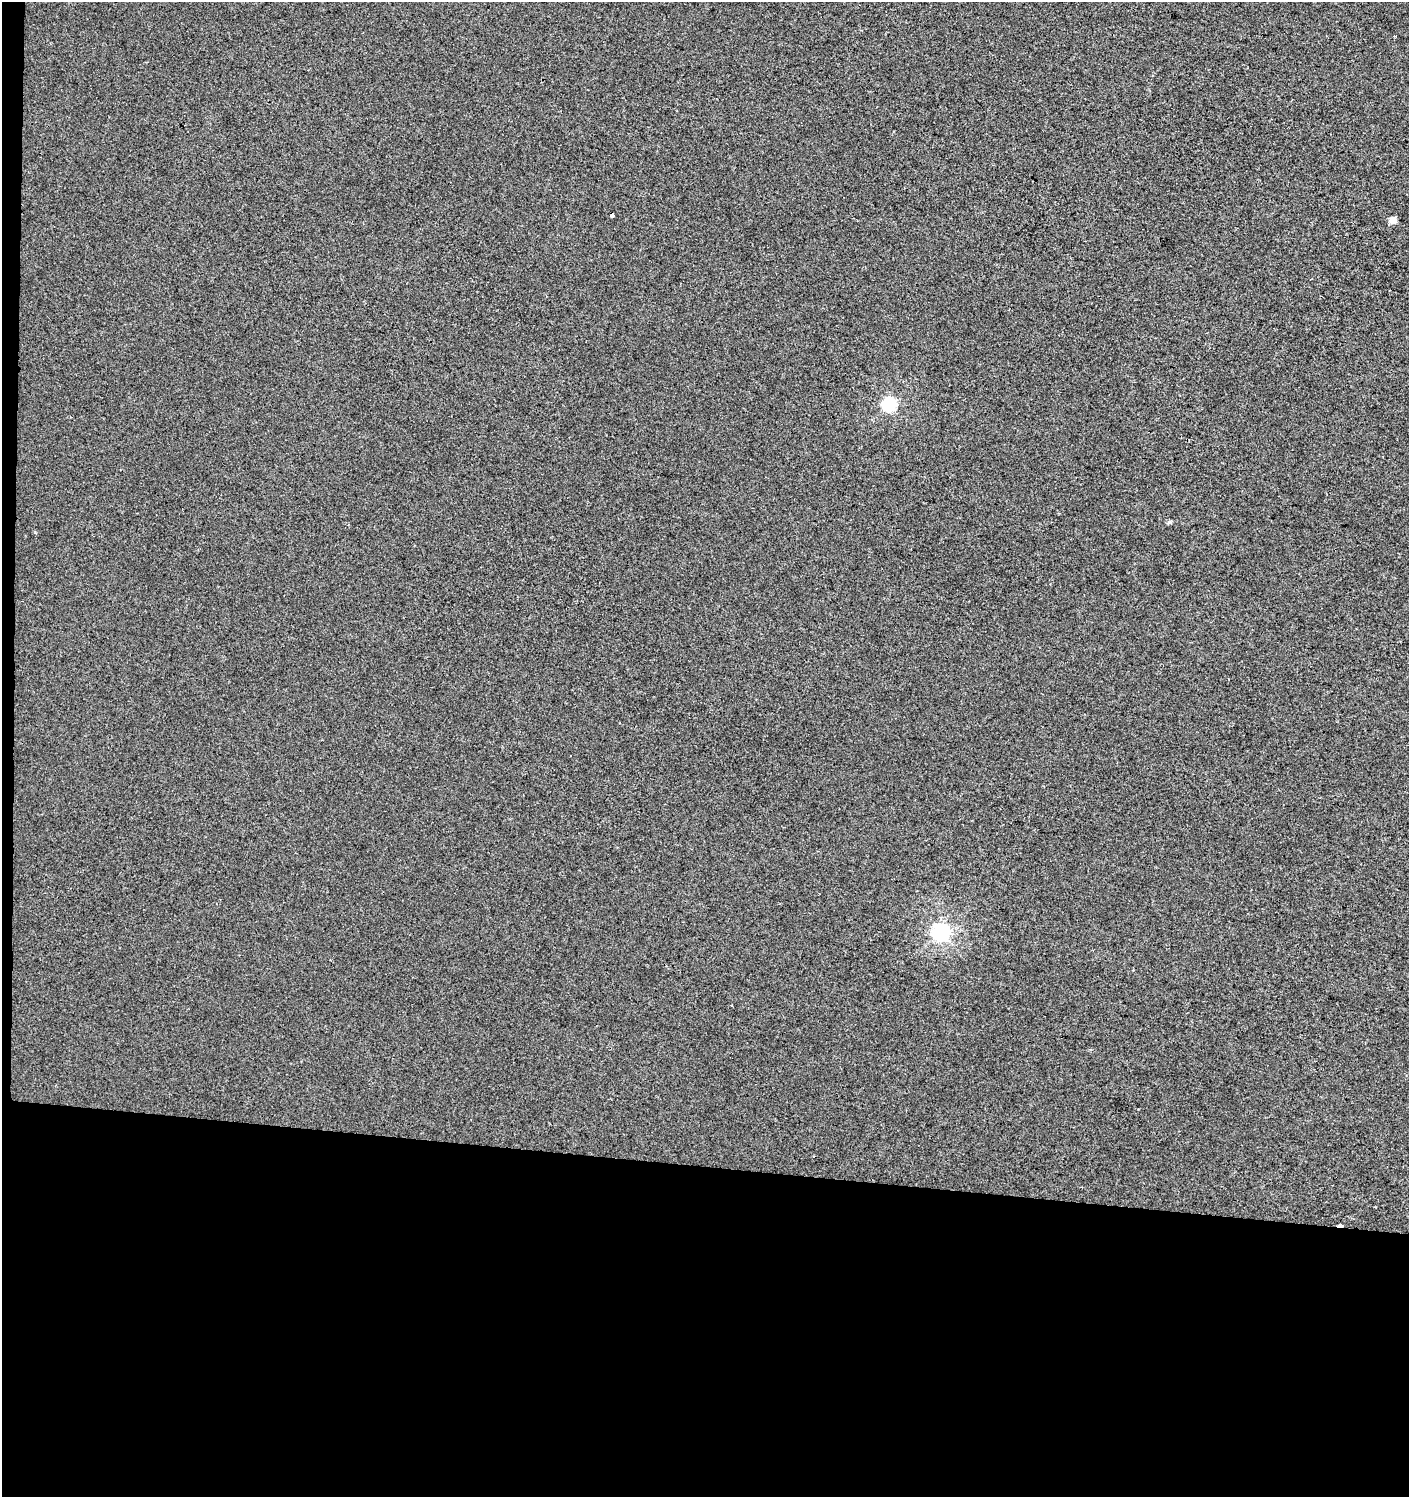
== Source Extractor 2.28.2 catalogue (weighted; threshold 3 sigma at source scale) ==
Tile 7 of 3 x 3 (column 1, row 3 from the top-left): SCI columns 285-1691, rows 1-1495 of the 4734 x 4494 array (HDU 1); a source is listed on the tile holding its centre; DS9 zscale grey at full resolution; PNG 1411 x 1499 px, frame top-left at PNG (2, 2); no overlay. Shown black and unused: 23% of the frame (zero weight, under 2 of 3 exposures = <1% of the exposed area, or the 3 px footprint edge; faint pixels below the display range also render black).
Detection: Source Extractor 2.28.2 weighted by HDU 2 'WHT'; one run over the whole footprint, this tile lists its part. Background 0.00371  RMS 0.0062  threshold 0.0277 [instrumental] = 3 sigma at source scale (4.5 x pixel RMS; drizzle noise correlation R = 1.50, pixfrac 1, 0.0396/0.0396 arcsec/px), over >= 5 px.
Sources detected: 7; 3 cosmic-ray / hot-pixel residue — not listed; the other 4 listed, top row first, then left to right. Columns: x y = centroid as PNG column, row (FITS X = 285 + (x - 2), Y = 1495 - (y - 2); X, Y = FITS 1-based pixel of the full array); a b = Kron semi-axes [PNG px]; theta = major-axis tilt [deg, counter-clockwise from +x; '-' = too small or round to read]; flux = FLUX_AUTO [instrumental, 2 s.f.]
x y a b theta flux
612 215 4 3 - 21
1392 220 5 5 - 6.7
889 404 6 6 - 100
941 932 7 6 - 210
Overlapping masked pixels (flux is a lower limit): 1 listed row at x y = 612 215